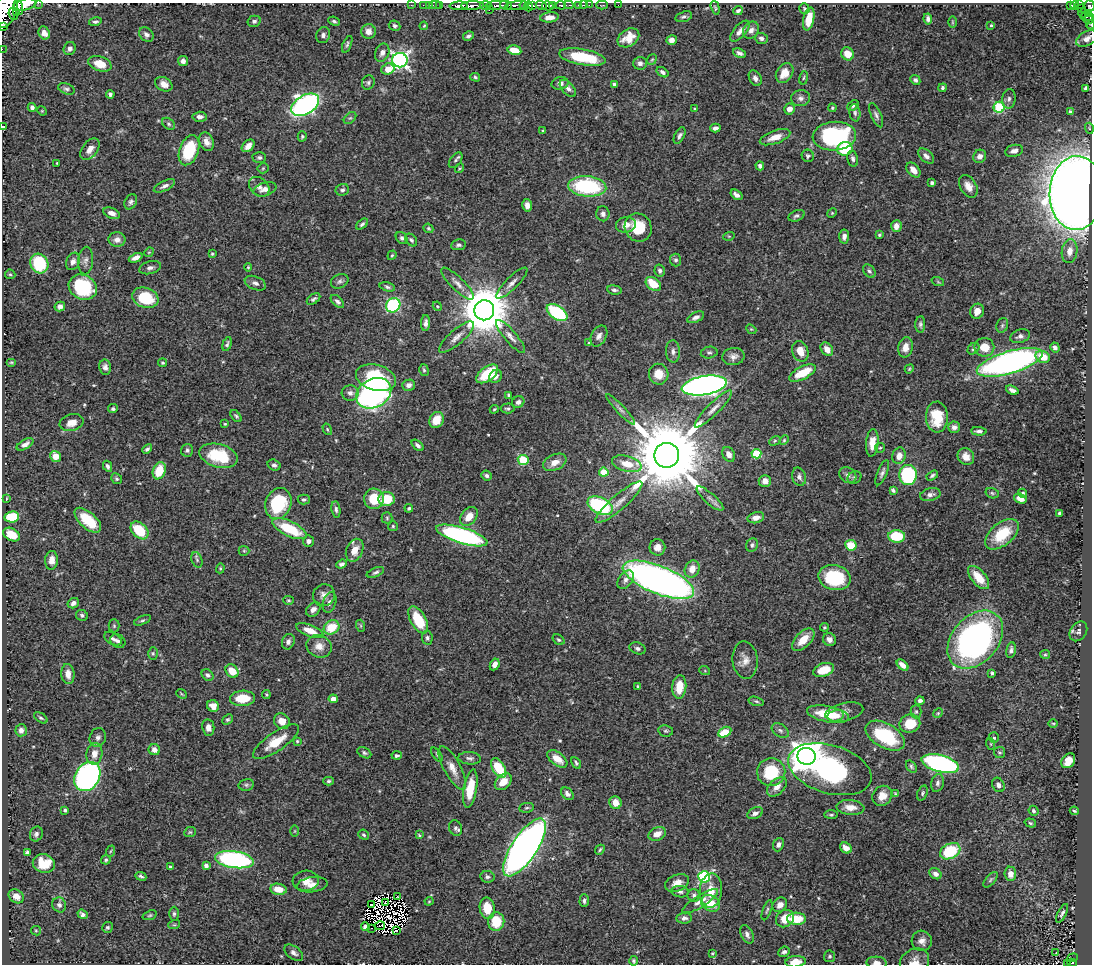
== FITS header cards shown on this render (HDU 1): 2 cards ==
NAXIS1  =                 1090
NAXIS2  =                  962

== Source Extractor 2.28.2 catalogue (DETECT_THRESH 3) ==
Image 1090 x 962 px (HDU 1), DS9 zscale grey, 1 PNG px = 1 image px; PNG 1094 x 966 px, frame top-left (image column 1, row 962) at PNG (2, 3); each listed source drawn as its Kron ellipse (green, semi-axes under 4 px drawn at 4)
Background 0.616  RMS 0.017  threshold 0.0514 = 3 sigma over >= 5 px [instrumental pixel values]
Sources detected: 543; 9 with non-positive FLUX_AUTO (blend fragments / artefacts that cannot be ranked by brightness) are neither listed nor drawn; of the other 534, the 500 brightest by FLUX_AUTO listed and drawn (34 fainter detections omitted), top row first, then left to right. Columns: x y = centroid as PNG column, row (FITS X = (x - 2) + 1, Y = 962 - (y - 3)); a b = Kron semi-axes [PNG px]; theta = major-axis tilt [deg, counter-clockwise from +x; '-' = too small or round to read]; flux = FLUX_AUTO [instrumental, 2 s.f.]
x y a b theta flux
38 3 2 2 - 32
25 5 12 5 14 1000
411 5 2 2 - 11
423 5 2 2 - 4.3
429 5 2 2 - 9.9
435 5 6 2 0 18
440 5 2 2 - 12
472 5 11 3 1 540
485 5 6 3 3 64
497 5 12 3 4 430
506 5 6 3 -13 130
516 5 11 4 7 270
533 5 3 3 - 80
552 5 4 2 - 150
561 5 5 3 - 130
569 5 5 2 - 82
579 5 3 3 - 34
583 5 3 2 - 8
589 5 2 2 - 5.7
602 5 6 2 0 8.1
618 5 2 2 - 7.6
1075 5 4 3 - 130
1079 5 3 2 - 37
459 6 9 4 1 620
524 6 4 3 - 470
529 6 5 4 - 420
541 6 6 3 -20 410
548 6 6 4 -13 410
1070 6 3 3 - 53
1089 6 6 5 - 27
18 7 8 3 -77 300
715 8 7 3 -74 1.6
804 8 5 4 - 1.6
1081 8 4 3 - 70
6 9 19 10 71 3100
489 10 2 2 - 12
738 10 5 3 - 2.5
17 13 4 3 - 120
1083 13 5 3 - 22
1088 13 3 3 - 28
13 14 6 3 -65 140
549 17 9 5 6 9.4
684 17 8 5 17 2.8
1086 17 6 3 -3 78
809 19 11 5 78 21
928 19 5 4 - 3.7
1089 19 6 4 61 78
254 21 6 5 - 3.2
334 21 6 3 -23 2.1
95 22 6 4 13 2.5
952 22 6 4 -90 1.2
991 25 3 3 - 1.3
1091 25 4 2 - 14
2 26 3 2 - 110
395 26 6 5 - 2.3
424 26 4 3 - 1.2
751 30 9 7 57 5.6
368 31 7 7 - 7.5
740 31 13 6 48 6
44 33 7 5 -65 6.9
146 34 8 6 -45 4.8
323 35 8 7 - 4.1
468 36 6 4 31 2.7
628 38 12 8 33 17
761 38 6 5 - 3.2
1087 39 11 7 30 6.6
672 40 5 4 - 5.5
347 44 9 4 67 2.4
70 48 7 6 - 5.2
2 49 2 2 - 5.4
514 50 7 4 -13 18
382 53 9 7 67 6.4
739 53 7 4 -24 3.4
847 54 7 6 - 15
582 57 23 8 -10 54
400 60 7 7 - 430
652 60 5 4 - 1.4
183 61 5 5 - 4.5
640 63 7 6 - 3.9
100 64 12 7 -19 20
388 69 6 5 - 18
662 72 6 4 -36 3.3
785 73 10 8 56 15
475 77 5 4 - 1.8
755 78 8 6 -62 4.4
804 78 7 3 80 1.6
915 80 5 4 - 2.6
368 82 7 6 - 2.7
560 83 8 6 12 5.1
164 84 9 6 -28 7.9
614 85 4 3 - 2.3
568 88 10 5 -47 4.8
943 88 4 4 - 2.2
1086 88 4 3 - 2.3
66 89 8 5 -21 3
110 94 4 4 - 3
801 98 9 8 - 5.1
1009 99 10 7 80 3.8
305 105 15 9 31 350
853 106 6 4 39 2.4
32 107 4 4 - 3.3
999 107 5 5 - 92
832 108 4 4 - 1.4
695 109 3 3 - 1.2
789 109 6 5 - 7.5
42 111 5 4 - 1.2
1070 112 4 4 - 4
855 113 9 5 -81 2.8
876 115 13 5 -66 3.9
200 117 7 5 3 4.9
350 118 7 4 43 2.1
169 124 7 5 -41 2.3
3 127 3 3 - 1.9
715 128 5 4 - 4
1089 128 5 3 - 1.2
543 131 4 3 - 1.3
680 135 9 5 63 3.1
302 136 5 4 - 1.7
834 136 21 14 4 150
775 137 16 6 19 13
206 142 10 7 -69 7.9
248 146 7 5 44 8.1
90 149 12 7 51 8.4
845 149 8 6 21 50
189 150 15 9 71 54
1014 151 9 6 13 6
808 156 6 6 - 2.2
926 156 9 6 -42 5
980 156 7 6 - 6.3
259 158 7 5 0 2.8
853 159 8 5 -76 3.5
456 160 9 5 53 2.5
57 163 3 3 - 1.4
760 166 4 4 - 3.2
263 168 5 5 - 1.4
459 168 5 3 - 1.4
913 170 8 5 -48 9.4
932 183 4 3 - 2.8
164 186 11 5 26 4.5
587 186 19 10 -5 110
968 186 12 8 -59 9.7
259 187 11 8 -42 6.4
265 189 12 6 19 6.5
342 190 7 6 - 3
1076 193 37 27 88 2100
736 195 6 4 -35 3.9
131 202 8 6 63 3.2
527 205 6 5 - 7.1
112 213 8 5 -22 6.2
832 213 5 4 - 1.3
603 214 7 6 - 4.5
796 216 8 5 23 3
362 224 7 4 40 2.3
626 225 10 8 10 10
896 226 6 5 - 7.4
428 228 5 4 - 1.9
638 228 14 13 - 33
879 235 3 3 - 1.5
729 236 6 3 18 1.2
844 236 7 5 85 4.7
402 238 7 5 -48 2.9
117 240 8 7 - 6.1
411 240 7 5 -51 2.6
458 245 7 5 8 2.9
1070 251 12 8 82 11
149 252 5 4 - 1.3
212 254 4 3 - 1.3
392 255 5 3 - 1.4
136 258 7 4 23 6.1
676 260 6 5 - 2.8
73 261 9 6 68 5.3
86 261 14 7 86 5.5
39 263 10 9 - 60
248 267 4 4 - 1.3
150 268 11 6 15 4.6
660 271 6 5 - 2.6
869 271 7 5 -52 2.7
10 274 5 4 - 1.5
340 281 9 7 24 3.5
938 282 6 4 -19 1.4
255 283 11 6 -23 5.1
512 283 21 6 45 7.6
458 284 22 6 -44 8.6
653 284 9 6 -40 23
83 287 14 12 -29 76
387 287 8 4 -16 2.6
614 290 7 4 -8 2.6
145 298 13 10 -19 41
313 299 7 4 35 2.7
337 301 8 4 -44 3.7
393 305 7 6 - 130
437 306 5 3 - 1.3
60 307 5 5 - 3.9
484 310 10 10 - 6300
977 311 7 7 - 8.3
557 313 12 6 -35 88
696 317 9 5 26 5.1
426 323 8 4 87 4.5
920 324 8 5 88 2.5
1002 325 7 5 70 2.8
751 329 5 4 - 1.3
599 336 11 7 61 5.7
1020 336 10 6 17 4.2
457 337 22 7 41 9.6
511 337 21 6 -50 7.3
589 343 3 3 - 1.2
227 344 7 4 74 2.2
905 347 10 7 77 8.8
984 347 10 9 - 16
1055 347 5 4 - 4.3
827 349 7 5 -51 10
973 349 6 5 - 2.4
673 351 11 7 -88 4.8
800 351 10 8 -68 15
709 353 8 5 11 2.6
733 356 11 8 9 6.1
1043 357 7 6 - 21
11 362 5 4 - 1.5
1010 362 34 11 17 450
163 363 4 4 - 2
105 367 8 6 -80 4.6
909 369 5 4 - 1.4
424 370 6 4 -73 1.9
802 373 14 6 27 33
487 374 12 7 37 39
659 374 10 9 - 17
495 376 7 6 - 6.4
376 378 20 12 -16 73
409 385 6 5 - 4.6
704 386 23 9 9 730
1012 390 7 4 -22 5
350 393 8 7 - 5.4
374 393 18 14 30 330
509 395 4 3 - 2.3
518 402 6 5 - 3.7
508 408 7 5 3 2.5
113 409 5 4 - 2.4
494 409 4 3 - 1.3
620 409 20 4 -47 5.1
713 409 25 6 45 9.4
236 416 7 4 -51 2.1
937 417 15 11 -88 35
436 420 8 7 - 19
72 423 12 8 16 12
225 424 4 3 - 1.2
954 427 6 5 - 4.4
327 429 6 4 -59 1.5
979 431 7 4 -4 3.5
784 440 5 4 - 1.5
775 441 6 4 30 1.5
872 443 14 6 85 13
25 444 9 4 30 5
418 445 7 4 -42 3.4
880 448 5 4 - 1.5
147 449 6 4 43 2.7
187 450 6 6 - 2.7
729 454 8 6 -61 7.2
756 454 5 5 - 55
667 455 12 12 - 17000
55 456 6 5 - 16
219 456 19 11 -15 55
899 456 8 6 76 9.1
966 457 9 7 -49 9.8
523 460 5 5 - 68
555 462 12 7 25 11
627 464 15 7 -15 19
274 465 6 5 - 3.2
108 466 6 4 -62 3.3
159 471 9 6 69 33
604 472 5 4 - 33
882 473 13 4 67 3.9
848 475 9 7 -38 5
908 475 10 8 85 110
932 475 6 4 32 2.3
486 476 5 4 - 3.1
799 477 9 6 -76 4.8
854 477 7 6 - 2.5
117 479 6 5 - 2.2
765 481 6 6 - 8
893 490 4 3 - 2.7
992 493 7 5 -17 2.1
1022 493 4 4 - 2.5
930 495 10 6 13 5.1
6 498 4 2 - 1.2
1020 498 6 5 - 11
374 499 10 10 - 31
387 499 8 7 - 32
710 499 17 5 -42 5.8
304 500 6 5 - 2.6
619 502 30 7 41 14
278 503 16 12 68 70
600 506 13 8 -25 110
409 508 4 4 - 1.9
336 509 8 4 -81 3
1059 513 4 3 - 1.7
469 516 11 7 50 14
12 517 7 5 7 38
387 518 5 5 - 1.8
756 518 8 5 14 6.8
88 520 16 8 -42 42
393 526 5 5 - 1.6
289 529 18 7 -25 50
140 530 10 7 -45 40
1002 534 20 11 40 39
12 535 9 6 -29 24
462 535 27 8 -17 240
897 536 8 6 -3 42
308 541 6 5 - 4.2
752 545 7 5 67 2.6
851 545 5 5 - 27
657 547 8 8 - 8.1
355 550 12 8 66 14
244 551 5 5 - 1.5
52 560 9 6 85 8.3
197 560 8 5 -68 2.6
342 564 6 4 21 3.1
220 568 5 4 - 1.5
692 569 9 7 64 12
375 572 9 4 23 2.7
834 578 16 12 -13 66
979 578 14 7 -50 19
626 580 10 7 54 4.8
658 580 38 14 -22 670
324 595 11 10 - 8.6
288 600 5 4 - 1.6
329 602 10 6 73 5.2
73 603 6 5 - 4.9
313 609 8 6 44 6
82 615 6 5 - 2.7
142 620 9 4 22 2.3
418 620 15 7 -61 40
114 626 6 5 - 1.9
361 626 6 4 -72 1.6
332 627 8 6 30 32
824 627 4 4 - 1.6
310 631 14 6 -22 15
1078 631 11 7 54 4.3
427 638 7 5 -82 2.4
113 639 9 6 -29 3.8
829 639 7 6 - 5.2
558 640 6 4 -37 2
803 640 14 7 46 19
975 640 33 23 48 350
118 641 8 6 -32 3.1
288 642 8 6 69 3.9
319 646 13 11 -24 10
638 648 8 5 -19 3.3
1011 650 8 5 79 3.5
153 653 6 5 - 1.8
1045 654 5 4 - 1.5
745 660 19 12 -85 11
495 664 6 4 64 6
902 665 7 4 -41 7.5
824 670 11 6 19 23
232 671 7 5 -48 19
705 671 5 3 - 1.1
992 673 4 3 - 1.9
68 674 10 6 -84 8.9
208 675 6 5 - 2.9
638 686 3 3 - 2.5
679 687 12 7 84 23
182 694 6 2 -42 1.2
266 694 4 3 - 1.3
242 698 12 7 2 27
333 699 4 4 - 6.9
756 701 8 4 -14 2.1
920 701 4 4 - 3.7
213 706 6 5 - 8.7
844 712 19 9 12 7.6
916 712 7 5 90 2.3
938 713 5 4 - 1.2
828 714 21 8 -11 36
836 716 8 5 13 8.3
41 718 7 4 -34 2.1
227 720 6 4 42 2
282 721 8 7 - 11
1053 723 5 3 - 1.2
910 724 10 9 - 28
208 727 8 6 -81 6.6
21 730 6 5 - 5.2
666 731 7 5 -11 2.2
780 731 9 6 -32 3.4
725 732 7 5 28 27
885 736 21 12 -30 75
98 737 9 8 - 5
994 738 5 5 - 1.8
297 741 4 4 - 1.3
276 742 27 9 35 25
991 744 6 4 -71 1.4
154 750 6 5 - 7.2
999 752 5 5 - 2
364 753 7 5 -28 2.5
94 754 11 8 80 12
437 755 8 4 -56 1.9
397 756 5 4 - 2.4
806 756 9 8 - 2000
470 758 11 6 -4 3.8
557 759 11 6 -38 15
1068 761 8 6 54 16
576 763 6 4 -60 2.2
940 764 19 8 -14 280
911 766 6 4 -53 2.3
452 768 24 8 -62 13
499 768 11 6 -59 37
830 769 43 24 -16 250
771 772 14 14 - 52
87 776 15 12 58 310
329 781 5 4 - 2.1
503 782 10 7 44 15
937 783 9 6 73 3.9
246 785 8 6 13 2.3
998 785 7 6 - 3.9
777 787 12 7 44 8.2
470 788 19 6 80 33
922 793 8 5 70 2
567 794 7 5 -48 4.2
895 794 4 3 - 1.6
882 796 10 9 - 12
615 803 6 6 - 11
850 807 14 7 -5 12
527 808 7 5 7 2.3
65 810 3 3 - 2
1033 811 5 4 - 2.5
1074 811 4 3 - 1.5
755 813 8 5 26 5.2
831 815 7 3 0 1.8
1030 823 6 4 -18 1.8
455 828 8 6 -68 3.3
295 831 6 4 89 1.2
190 832 6 5 - 1.7
36 834 7 6 - 3.5
657 834 9 6 22 11
364 835 5 4 - 2.5
419 835 4 3 - 1.3
778 845 7 5 69 4.4
524 847 34 12 56 1000
846 848 6 5 - 8.3
600 850 5 3 - 1.8
111 851 6 3 69 1.2
950 851 11 7 27 56
27 852 4 4 - 2.8
106 860 5 4 - 2
234 860 19 8 -8 220
44 864 11 9 -14 27
206 866 4 4 - 4.9
170 867 3 3 - 2
935 874 6 5 - 5.3
1010 874 7 6 - 8.9
141 876 5 3 - 2.5
487 877 7 5 -9 3.5
704 877 6 5 - 140
991 880 9 5 49 2.3
306 881 13 10 4 11
677 883 12 8 24 10
312 885 15 7 7 9.7
278 889 8 5 -10 14
711 891 17 11 86 19
680 892 8 5 -8 3.3
694 895 6 6 - 2.8
16 896 8 6 -36 8.1
397 896 3 2 - 6.7
584 900 6 4 90 2.9
429 901 4 4 - 1.2
700 901 20 6 32 8.1
385 903 4 2 - 1.2
710 903 10 7 -31 21
59 905 7 6 - 3.9
371 905 2 2 - 1.9
780 905 8 6 43 6.8
487 908 10 7 -83 27
767 910 10 3 70 2
1062 913 10 4 62 2.9
83 914 5 4 - 3.7
174 914 7 5 89 2.4
150 915 7 4 19 1.9
684 918 7 5 9 4.2
785 919 9 8 - 18
796 919 9 6 -2 27
496 922 9 8 - 34
174 925 6 3 18 1.5
380 926 5 2 - 2.5
107 927 5 5 - 2
365 927 4 4 - 2.3
371 928 2 2 - 3.2
396 930 4 2 - 2.9
36 931 5 4 - 1.4
747 934 10 6 -66 4.4
922 941 10 10 - 8.4
784 952 6 5 - 3
294 953 11 6 -36 4.8
712 953 4 3 - 1.2
1056 953 3 2 - 1.5
830 956 6 5 - 1.9
1073 958 5 2 - 4.2
633 961 5 4 - 1.9
795 962 10 5 5 11
914 962 15 12 31 11
877 963 10 6 -3 6.3
1072 963 4 3 - 76
1068 964 3 3 - 32
At the frame edge (FLAGS 8, measured only in part): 14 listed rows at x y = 38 3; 25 5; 1089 6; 6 9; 1091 25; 2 26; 1087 39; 2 49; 3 127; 795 962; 914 962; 877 963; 1072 963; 1068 964
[34 fainter detections neither listed nor drawn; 9 non-positive-flux detections neither listed nor drawn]